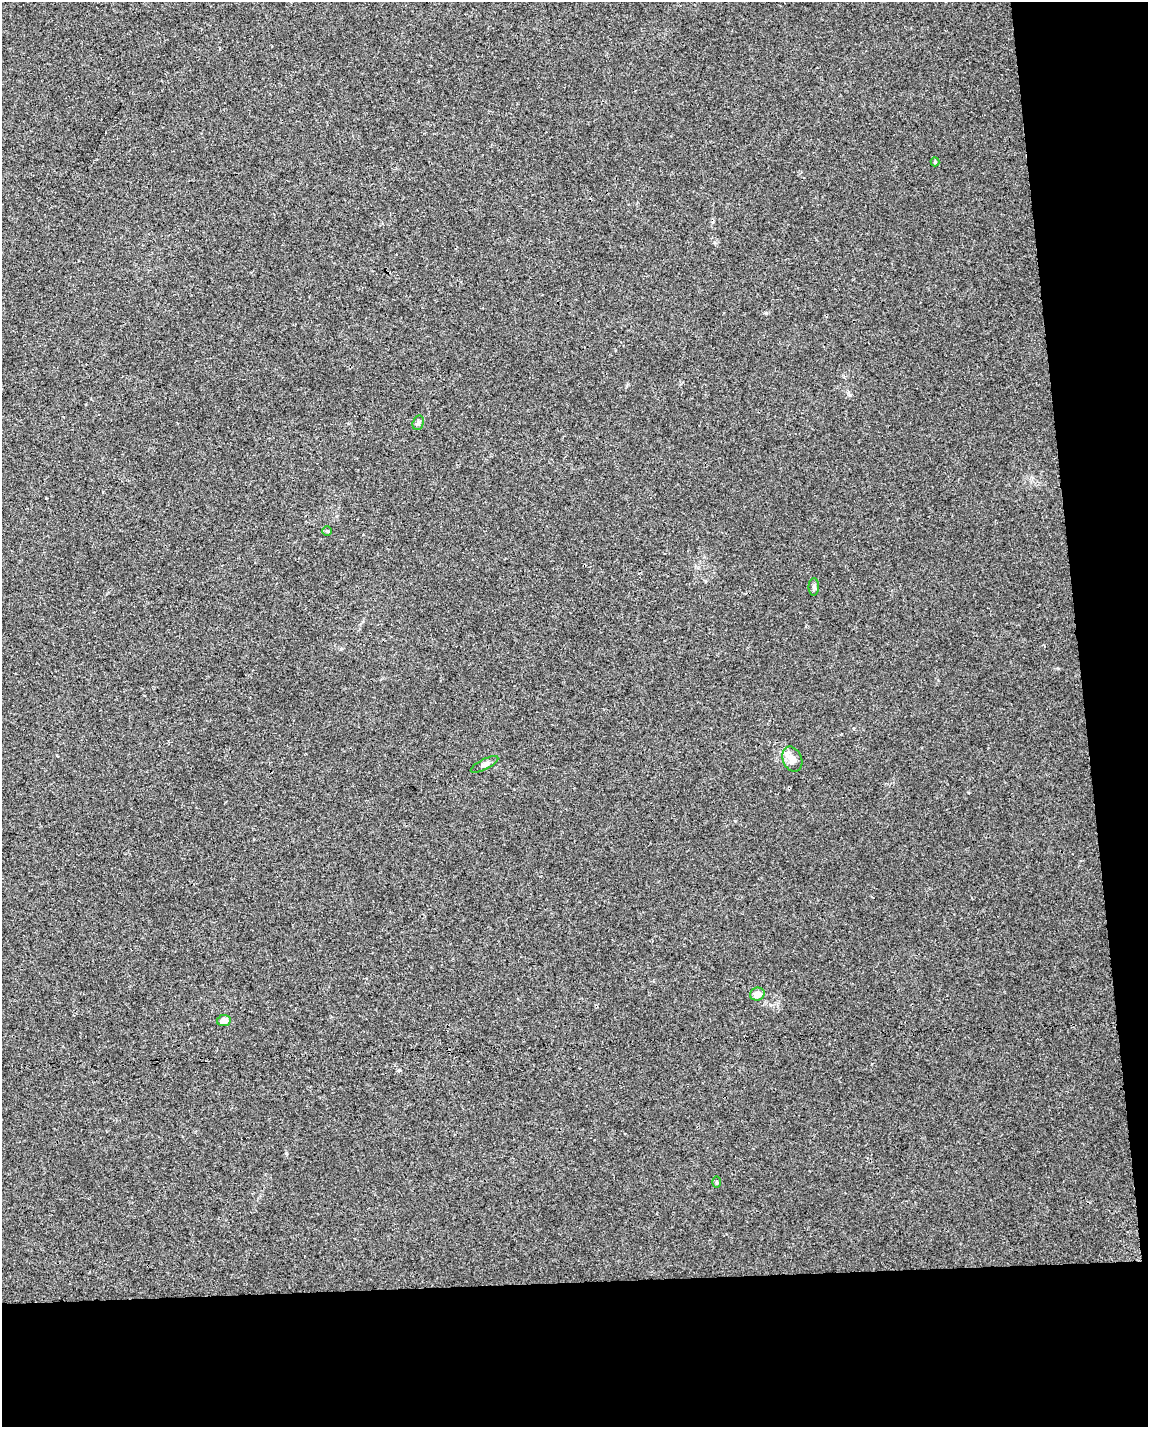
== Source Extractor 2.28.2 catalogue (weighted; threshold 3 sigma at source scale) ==
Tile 12 of 4 x 3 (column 4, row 3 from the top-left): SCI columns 3439-4584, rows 53-1477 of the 4584 x 4338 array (HDU 1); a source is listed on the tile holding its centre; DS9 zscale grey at full resolution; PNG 1150 x 1429 px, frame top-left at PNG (2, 2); each listed source drawn as its Kron ellipse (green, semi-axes under 4 px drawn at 4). Shown black and unused: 16% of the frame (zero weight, under 3 of 4 exposures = <1% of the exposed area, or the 3 px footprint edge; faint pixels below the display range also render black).
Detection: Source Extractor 2.28.2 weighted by HDU 2 'WHT'; one run over the whole footprint, this tile lists its part. Background 0.00662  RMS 0.0031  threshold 0.0141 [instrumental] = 3 sigma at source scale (4.5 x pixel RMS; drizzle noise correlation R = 1.50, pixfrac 1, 0.0396/0.0396 arcsec/px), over >= 5 px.
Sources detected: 9; all 9 listed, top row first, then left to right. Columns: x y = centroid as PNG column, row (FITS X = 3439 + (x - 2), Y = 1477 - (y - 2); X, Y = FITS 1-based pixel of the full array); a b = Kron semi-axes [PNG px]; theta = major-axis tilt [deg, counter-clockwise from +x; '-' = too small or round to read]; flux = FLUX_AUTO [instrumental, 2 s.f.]
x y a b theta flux
935 162 4 4 - 0.32
418 423 7 5 72 0.68
327 531 5 4 - 0.35
814 587 9 5 -89 0.71
792 759 13 9 -66 2.8
485 764 15 5 27 1.1
757 994 7 6 - 2.6
224 1021 7 5 10 2.1
716 1182 6 4 -89 0.34